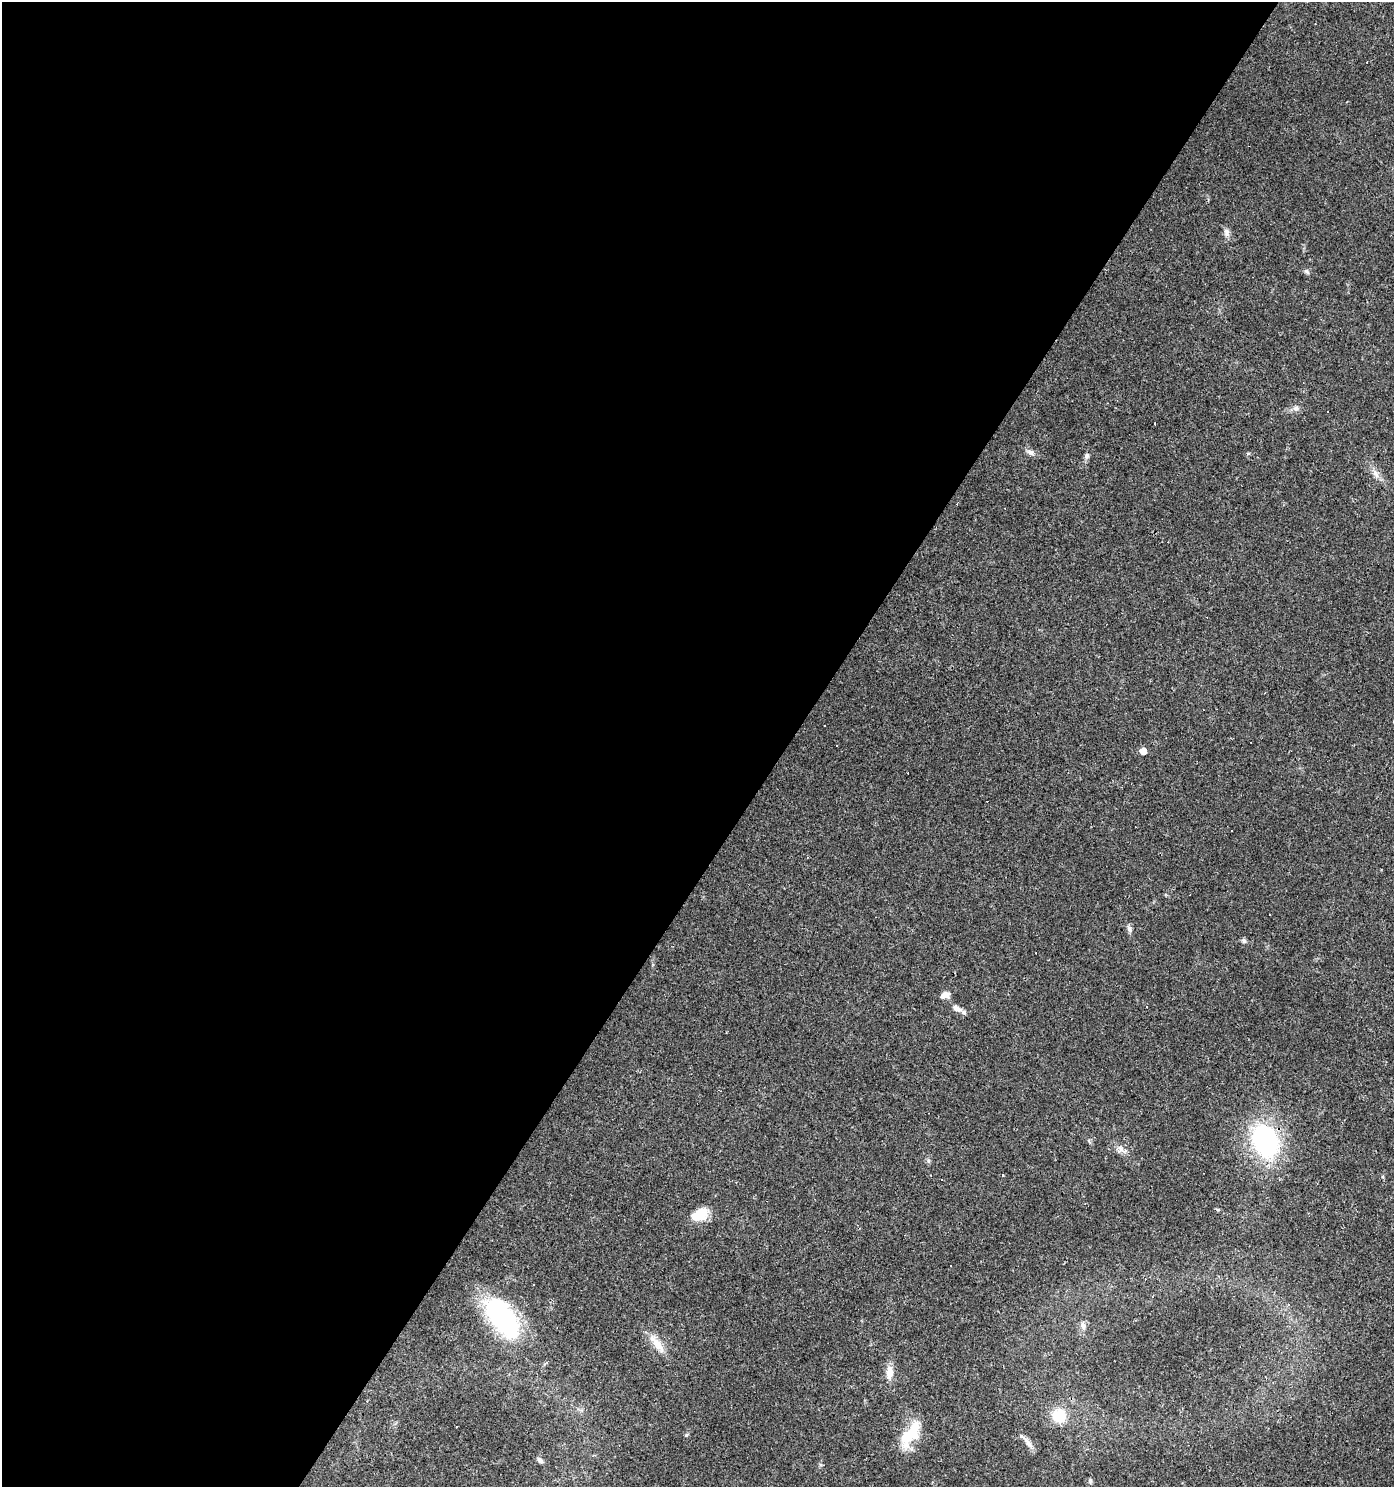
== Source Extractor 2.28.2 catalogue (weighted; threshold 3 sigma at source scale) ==
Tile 5 of 4 x 4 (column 1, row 2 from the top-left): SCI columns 246-1637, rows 2970-4454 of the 5988 x 5939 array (HDU 1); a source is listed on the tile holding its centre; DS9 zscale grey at full resolution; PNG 1396 x 1489 px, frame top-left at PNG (2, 2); no overlay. Shown black and unused: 57% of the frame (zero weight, under 3 of 4 exposures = <1% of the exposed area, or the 3 px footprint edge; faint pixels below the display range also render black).
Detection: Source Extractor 2.28.2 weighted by HDU 2 'WHT'; one run over the whole footprint, this tile lists its part. Background 0.029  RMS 0.0038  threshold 0.0173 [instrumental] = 3 sigma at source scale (4.5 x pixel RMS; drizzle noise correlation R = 1.50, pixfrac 1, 0.0396/0.0396 arcsec/px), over >= 5 px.
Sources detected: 49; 1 inside a brighter object's white glare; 22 cosmic-ray / hot-pixel residue — not listed; the other 26 listed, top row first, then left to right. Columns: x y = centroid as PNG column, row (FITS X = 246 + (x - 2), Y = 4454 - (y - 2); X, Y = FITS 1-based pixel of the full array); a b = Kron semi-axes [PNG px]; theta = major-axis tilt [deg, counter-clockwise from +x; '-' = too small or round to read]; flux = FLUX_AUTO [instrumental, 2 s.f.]
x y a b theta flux
1226 232 11 8 -83 1.6
1307 271 9 5 -48 0.82
1296 408 9 7 43 1.4
1030 452 9 6 -3 1.3
1087 456 7 6 - 1
1376 474 13 7 -63 2.2
836 745 2 2 - 0.35
1143 751 5 5 - 3.8
1129 929 10 6 -71 1.3
1244 941 7 5 -75 0.81
945 995 11 6 17 2.9
957 1008 14 7 -25 2.3
1265 1141 27 19 -65 69
1120 1149 11 8 -72 2
700 1214 18 11 35 9.2
501 1317 48 25 -60 52
1083 1325 10 7 -74 1.6
657 1344 33 9 -51 5.4
889 1372 18 8 86 4.2
1059 1416 14 14 - 11
910 1434 35 15 54 14
686 1435 5 4 - 0.47
1028 1443 18 6 -54 2.5
540 1460 8 5 -48 1.1
822 1465 8 4 -6 0.6
1090 1480 8 4 -90 0.63
Overlapping masked pixels (flux is a lower limit): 1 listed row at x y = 1265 1141